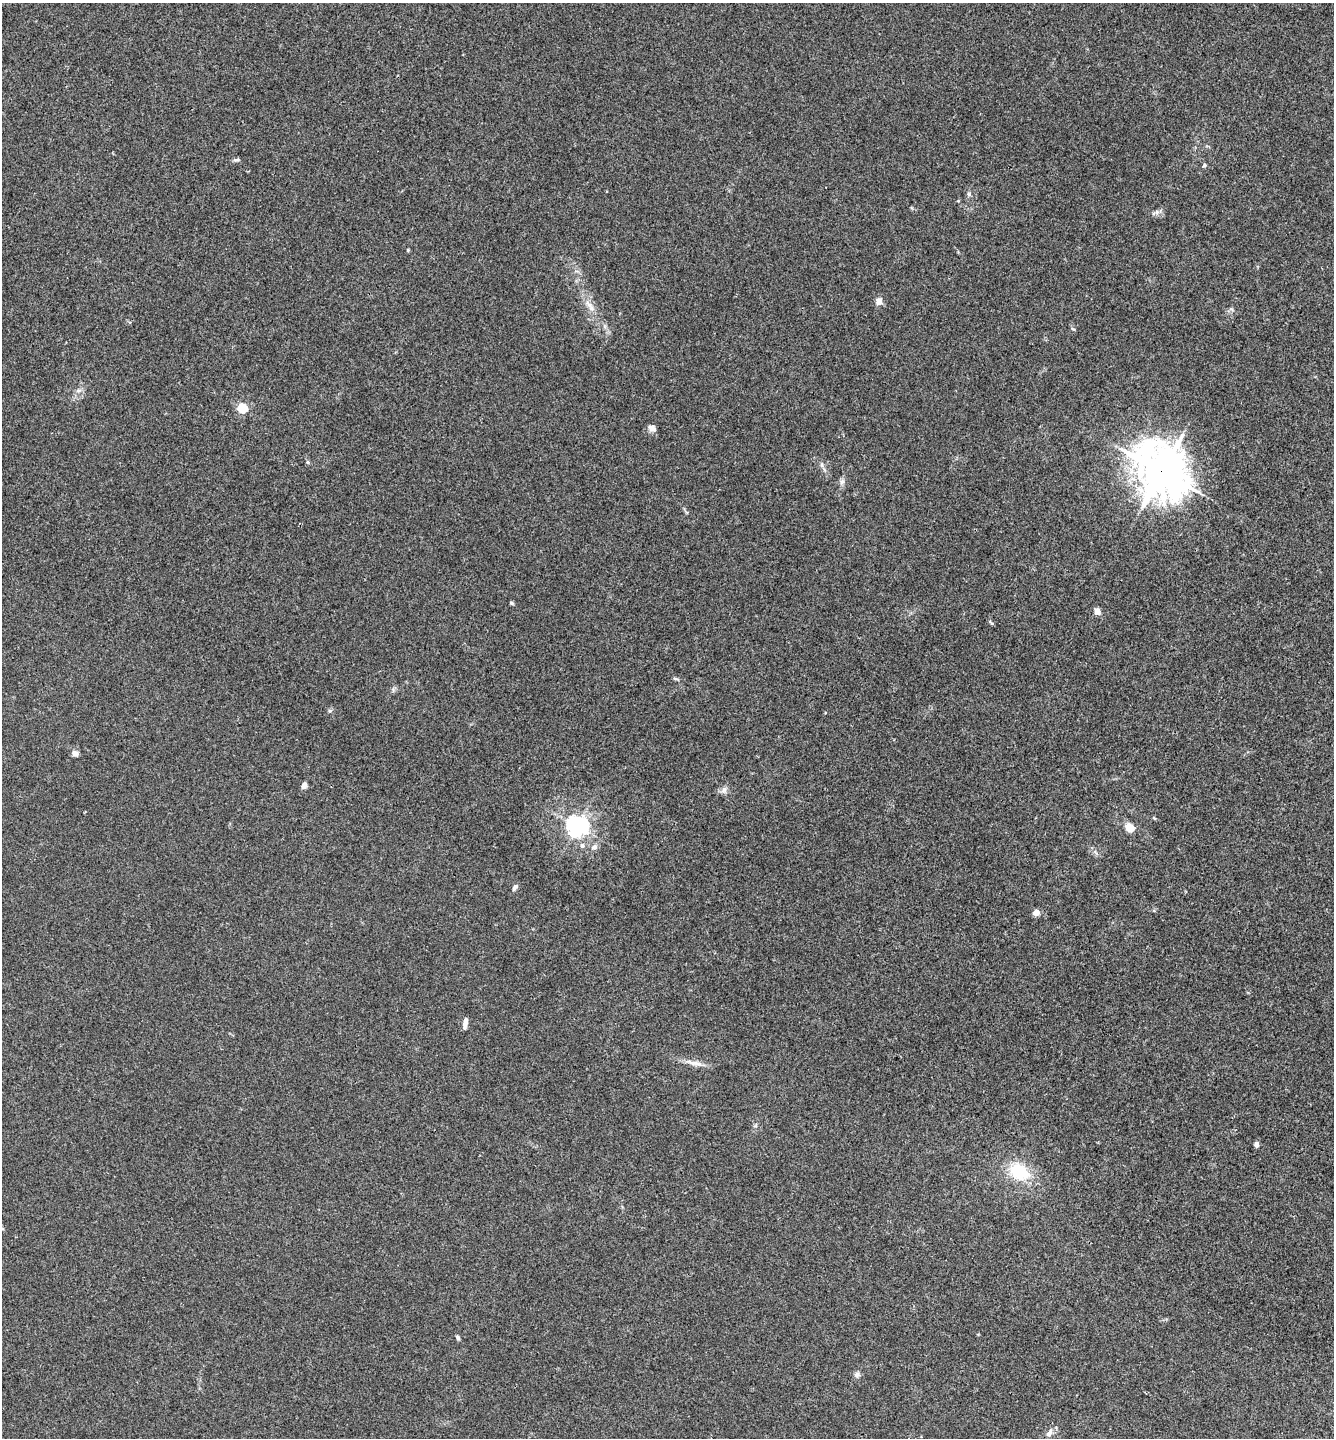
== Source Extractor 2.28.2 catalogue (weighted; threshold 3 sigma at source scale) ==
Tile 6 of 4 x 4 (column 2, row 2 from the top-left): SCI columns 1480-2811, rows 2878-4313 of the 5761 x 5752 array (HDU 1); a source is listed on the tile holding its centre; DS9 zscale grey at full resolution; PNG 1336 x 1440 px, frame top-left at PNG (2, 3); no overlay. Shown black and unused: <1% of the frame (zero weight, under 3 of 4 exposures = <1% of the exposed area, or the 3 px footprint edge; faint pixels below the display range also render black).
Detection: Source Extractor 2.28.2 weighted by HDU 2 'WHT'; one run over the whole footprint, this tile lists its part. Background 0.0243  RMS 0.0045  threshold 0.0201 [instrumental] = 3 sigma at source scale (4.5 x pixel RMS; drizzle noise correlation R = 1.50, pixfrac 1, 0.05/0.05 arcsec/px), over >= 5 px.
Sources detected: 35; all 35 listed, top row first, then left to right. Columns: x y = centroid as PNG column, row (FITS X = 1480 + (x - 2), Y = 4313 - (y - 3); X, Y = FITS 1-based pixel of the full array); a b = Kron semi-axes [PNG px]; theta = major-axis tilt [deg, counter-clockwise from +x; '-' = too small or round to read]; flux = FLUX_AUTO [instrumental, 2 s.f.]
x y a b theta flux
236 160 10 4 5 0.89
1204 165 5 4 - 0.72
969 194 6 5 - 0.82
1157 212 6 6 - 1.2
408 250 4 4 - 0.45
878 301 7 6 - 2.9
590 306 23 7 -52 4.4
242 408 5 5 - 30
652 428 9 7 -31 2.4
308 462 5 5 - 0.64
822 465 8 5 -84 1.1
1162 471 18 15 -51 1400
842 482 9 6 62 1.4
511 603 5 4 - 0.67
1097 611 7 6 - 2.6
991 623 9 3 -54 0.6
675 679 8 4 -10 0.68
330 711 6 4 -44 0.65
75 753 8 6 -30 2
304 785 8 6 70 1.7
724 790 9 6 74 1.6
1154 818 6 3 -44 0.53
577 826 7 7 - 290
1129 827 5 5 - 11
582 846 6 6 - 1.3
594 847 10 6 33 1.7
515 887 9 5 53 1.3
1036 912 7 6 - 2.8
465 1023 12 4 81 2.5
695 1063 24 7 -11 3.9
1256 1144 5 5 - 1.7
1019 1172 23 17 -30 19
458 1337 6 4 -58 0.84
857 1374 8 7 - 1.5
1049 1433 13 7 58 2.3
Overlapping masked pixels (flux is a lower limit): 1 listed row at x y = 1162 471